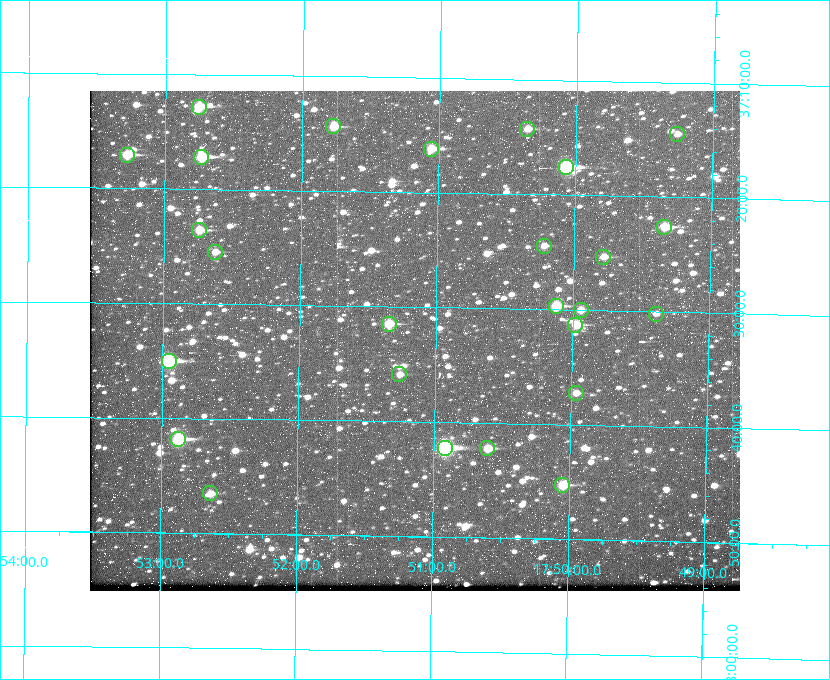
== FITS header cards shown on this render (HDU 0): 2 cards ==
NAXIS1  =                  650
NAXIS2  =                  500

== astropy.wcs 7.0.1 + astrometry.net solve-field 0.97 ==
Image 650 x 500 px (HDU 0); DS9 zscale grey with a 90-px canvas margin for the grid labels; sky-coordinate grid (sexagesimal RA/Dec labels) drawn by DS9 from the SOLVED WCS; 26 Tycho-2 reference stars matched to detected sources circled (green)
Header WCS: none
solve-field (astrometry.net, Tycho-2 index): SOLVED blind (the file carries no WCS)
Solved WCS: RA---TAN-SIP/DEC--TAN-SIP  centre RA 17:51:09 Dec +37:33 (267.79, +37.55 deg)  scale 5.23 arcsec/px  FOV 56.7' x 43.6'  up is +179 deg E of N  parity flipped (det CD > 0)
(file carries no celestial WCS; the grid is the blind solution)
Tycho-2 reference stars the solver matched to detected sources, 26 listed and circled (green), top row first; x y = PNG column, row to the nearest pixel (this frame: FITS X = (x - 90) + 1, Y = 500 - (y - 91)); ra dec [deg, ICRS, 3 dp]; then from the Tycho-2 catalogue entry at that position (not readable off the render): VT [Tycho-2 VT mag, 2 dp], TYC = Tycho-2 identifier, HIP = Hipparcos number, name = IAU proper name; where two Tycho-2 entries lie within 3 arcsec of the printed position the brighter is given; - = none
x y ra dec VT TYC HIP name
199 107 268.189 +37.213 9.71 2620-542-1 - -
333 126 267.943 +37.240 10.39 2620-505-1 - -
527 129 267.589 +37.238 11.09 2619-212-1 - -
677 134 267.316 +37.242 12.03 2619-611-1 - -
431 149 267.764 +37.270 10.17 2620-784-1 - -
127 155 268.319 +37.285 9.88 2620-536-1 - -
201 157 268.183 +37.286 8.98 2620-786-1 87506 -
566 167 267.517 +37.293 8.96 2619-379-1 - -
664 227 267.335 +37.377 10.60 2619-634-1 - -
199 230 268.186 +37.393 10.44 2620-175-1 - -
544 246 267.555 +37.408 11.50 2619-358-1 - -
215 252 268.156 +37.424 11.25 2620-712-1 - -
603 257 267.445 +37.422 11.17 2619-451-1 - -
556 306 267.531 +37.495 10.07 2619-274-1 - -
581 310 267.485 +37.500 11.33 2619-40-1 - -
656 314 267.347 +37.503 12.15 3088-638-1 - -
389 324 267.836 +37.525 9.96 3089-889-1 - -
575 325 267.494 +37.522 10.35 3088-270-1 - -
169 361 268.239 +37.584 8.64 3089-755-1 - -
399 374 267.815 +37.598 11.54 3089-1081-1 - -
576 393 267.491 +37.621 11.40 3088-1284-1 - -
178 439 268.219 +37.697 8.93 3089-671-1 - -
445 448 267.730 +37.705 8.13 3089-1203-1 87349 -
487 448 267.652 +37.703 11.04 3089-693-1 - -
562 485 267.512 +37.755 10.10 3089-2332-1 - -
210 493 268.159 +37.775 11.22 3089-2245-1 - -